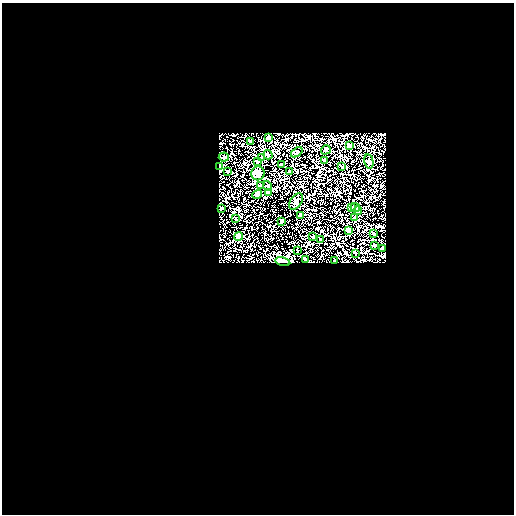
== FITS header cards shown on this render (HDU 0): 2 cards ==
NAXIS1  =                  512 / length of data axis 1
NAXIS2  =                  512 / length of data axis 2

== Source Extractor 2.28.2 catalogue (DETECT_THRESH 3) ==
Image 512 x 512 px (HDU 0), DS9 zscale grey, 1 PNG px = 1 image px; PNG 516 x 516 px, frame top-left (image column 1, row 512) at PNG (2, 3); each listed source drawn as its Kron ellipse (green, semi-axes under 4 px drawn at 4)
Background 1.82e-05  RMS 0.011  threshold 0.0334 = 3 sigma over >= 5 px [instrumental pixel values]
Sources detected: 42; all 42 listed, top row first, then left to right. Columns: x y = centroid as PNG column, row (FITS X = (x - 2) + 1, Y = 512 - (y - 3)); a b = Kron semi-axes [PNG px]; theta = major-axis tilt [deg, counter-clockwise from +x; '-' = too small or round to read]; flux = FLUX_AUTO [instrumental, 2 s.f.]
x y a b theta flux
269 137 3 3 - 3.1
250 141 3 3 - 1.4
349 146 3 3 - 4.7
326 150 5 3 - 2.8
297 152 6 4 39 1.1
268 155 5 4 - 2.3
224 157 5 4 - 1.1
261 157 4 3 - 0.91
257 161 3 3 - 2.2
325 161 3 2 - 0.74
369 162 7 4 -79 2
281 164 3 3 - 0.94
219 167 4 3 - 10
342 167 2 2 - 0.38
228 172 3 2 - 0.68
290 172 3 2 - 0.85
258 173 7 6 - 4.8
260 185 4 3 - 1.5
268 186 5 3 - 0.85
269 192 4 4 - 5.4
257 194 5 3 - 2.5
296 202 9 5 55 2.4
351 207 3 3 - 1.4
355 207 5 3 - 2.3
222 208 3 3 - 0.5
358 211 4 4 - 1.7
300 216 3 3 - 1.7
235 218 3 2 - 0.47
355 218 4 3 - 3.4
281 222 3 3 - 0.96
348 230 4 4 - 6.7
373 234 3 2 - 0.74
239 236 4 4 - 5.1
313 236 3 3 - 0.74
320 240 3 2 - 0.75
374 246 3 3 - 2
382 249 3 3 - 1.7
297 251 3 2 - 0.54
355 253 3 2 - 0.48
305 260 3 3 - 1.4
335 261 3 3 - 0.9
283 262 7 3 -13 7.3